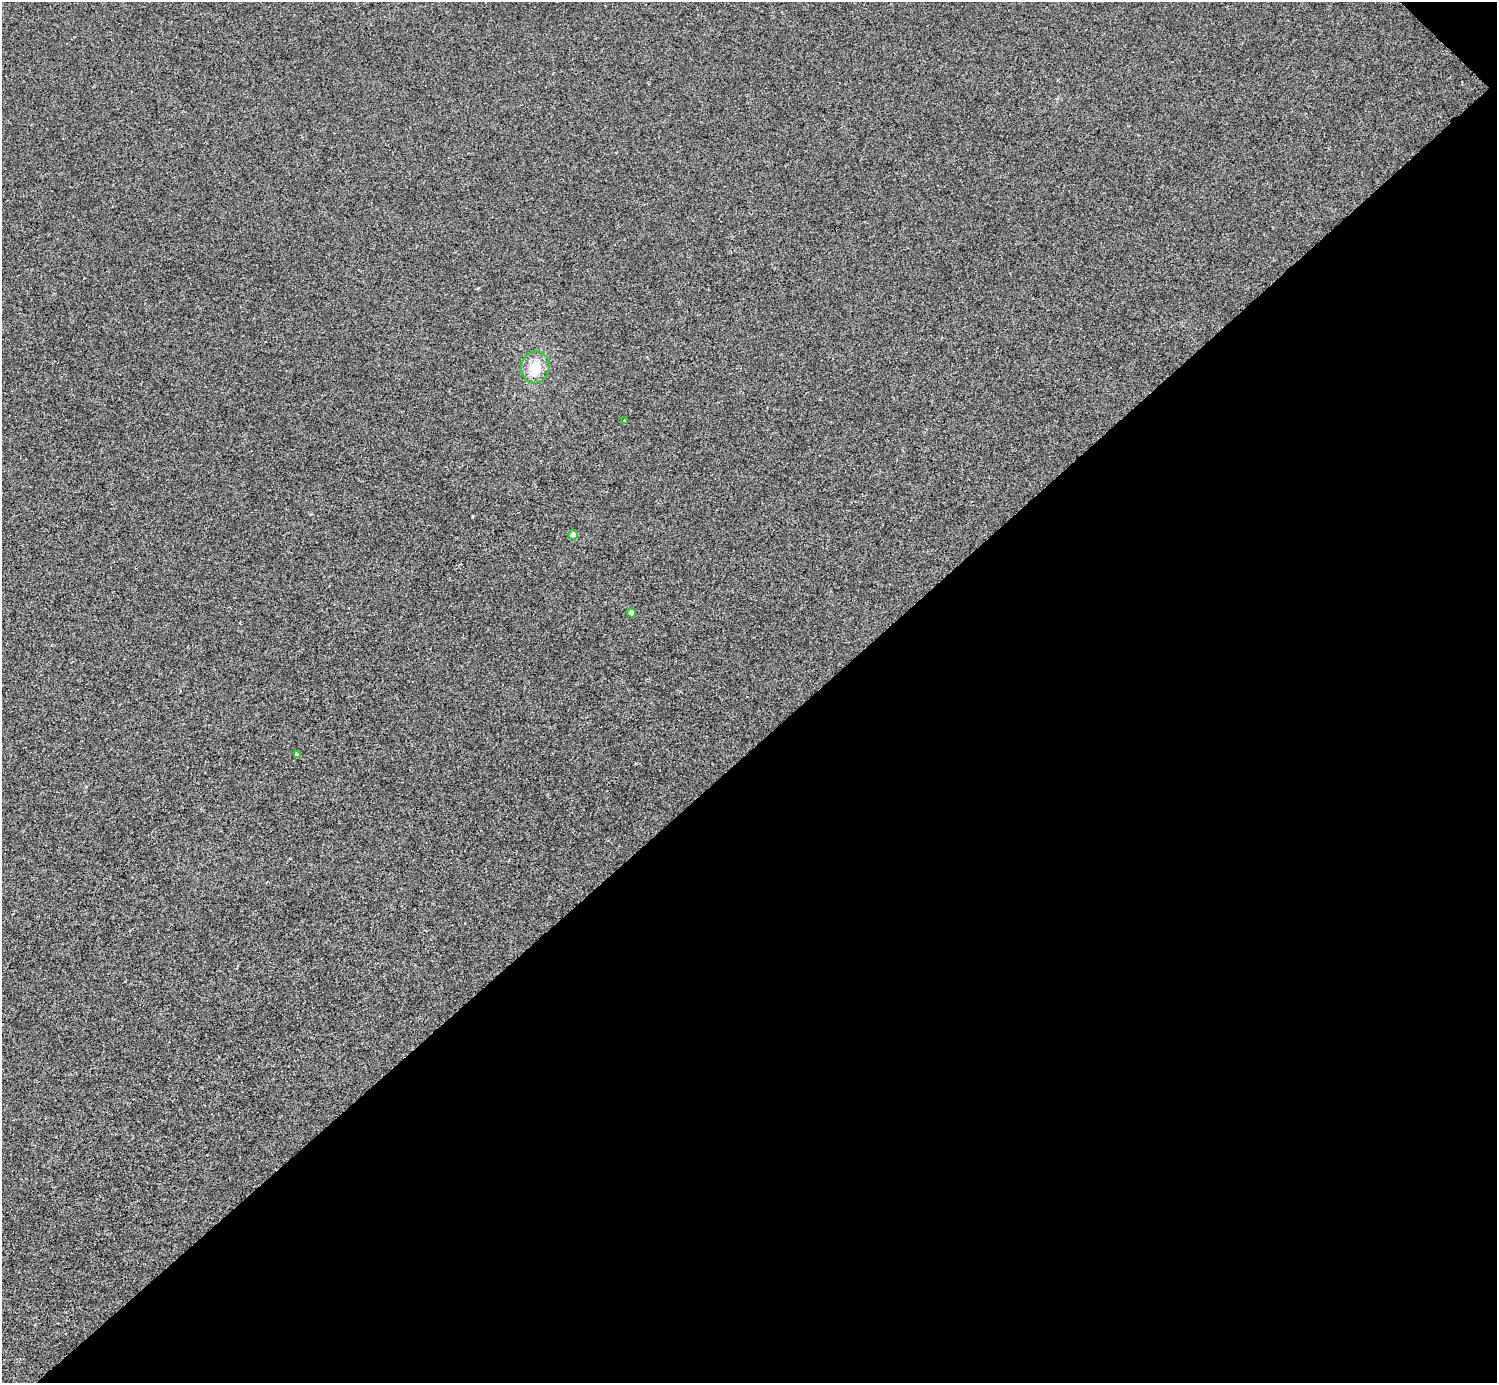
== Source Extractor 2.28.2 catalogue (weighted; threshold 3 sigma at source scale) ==
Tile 12 of 4 x 4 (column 4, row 3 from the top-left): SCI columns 4489-5983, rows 1682-3062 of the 5984 x 5984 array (HDU 1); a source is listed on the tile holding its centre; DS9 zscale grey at full resolution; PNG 1499 x 1385 px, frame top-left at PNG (2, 2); each listed source drawn as its Kron ellipse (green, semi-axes under 4 px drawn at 4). Shown black and unused: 46% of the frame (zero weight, under 2 of 3 exposures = <1% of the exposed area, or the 3 px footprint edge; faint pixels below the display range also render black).
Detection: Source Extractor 2.28.2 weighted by HDU 2 'WHT'; one run over the whole footprint, this tile lists its part. Background -3.22e-04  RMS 0.0049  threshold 0.0223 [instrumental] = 3 sigma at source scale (4.5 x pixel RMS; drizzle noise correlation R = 1.50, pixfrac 1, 0.05/0.05 arcsec/px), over >= 5 px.
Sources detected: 5; all 5 listed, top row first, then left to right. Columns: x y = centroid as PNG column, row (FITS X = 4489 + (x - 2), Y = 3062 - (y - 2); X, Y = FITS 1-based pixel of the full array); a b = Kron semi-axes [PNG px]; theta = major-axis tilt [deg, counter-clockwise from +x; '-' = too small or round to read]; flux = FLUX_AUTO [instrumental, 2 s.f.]
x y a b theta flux
535 367 16 14 76 8.3
625 420 3 3 - 0.71
573 535 4 4 - 5.5
631 613 4 4 - 4.7
297 755 4 4 - 1.4